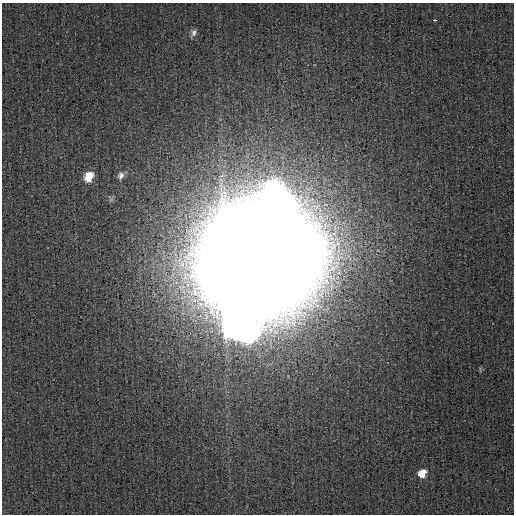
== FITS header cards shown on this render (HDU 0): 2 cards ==
NAXIS1  =                  512
NAXIS2  =                  512

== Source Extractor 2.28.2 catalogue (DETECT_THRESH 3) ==
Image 512 x 512 px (HDU 0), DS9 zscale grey, 1 PNG px = 1 image px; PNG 516 x 516 px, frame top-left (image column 1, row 512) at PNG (2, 3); no overlay
Background 4.62e-04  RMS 0.0013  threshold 0.00402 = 3 sigma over >= 5 px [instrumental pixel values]
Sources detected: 6; all 6 listed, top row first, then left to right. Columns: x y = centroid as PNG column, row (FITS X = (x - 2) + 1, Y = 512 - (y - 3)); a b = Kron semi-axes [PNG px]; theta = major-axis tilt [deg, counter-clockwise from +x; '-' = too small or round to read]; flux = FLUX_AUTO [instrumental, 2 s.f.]
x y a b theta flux
434 20 4 2 - 1.2
194 33 10 7 72 0.36
121 175 10 8 65 0.41
89 177 11 9 61 1.3
260 257 49 43 22 8000
422 473 9 7 49 1